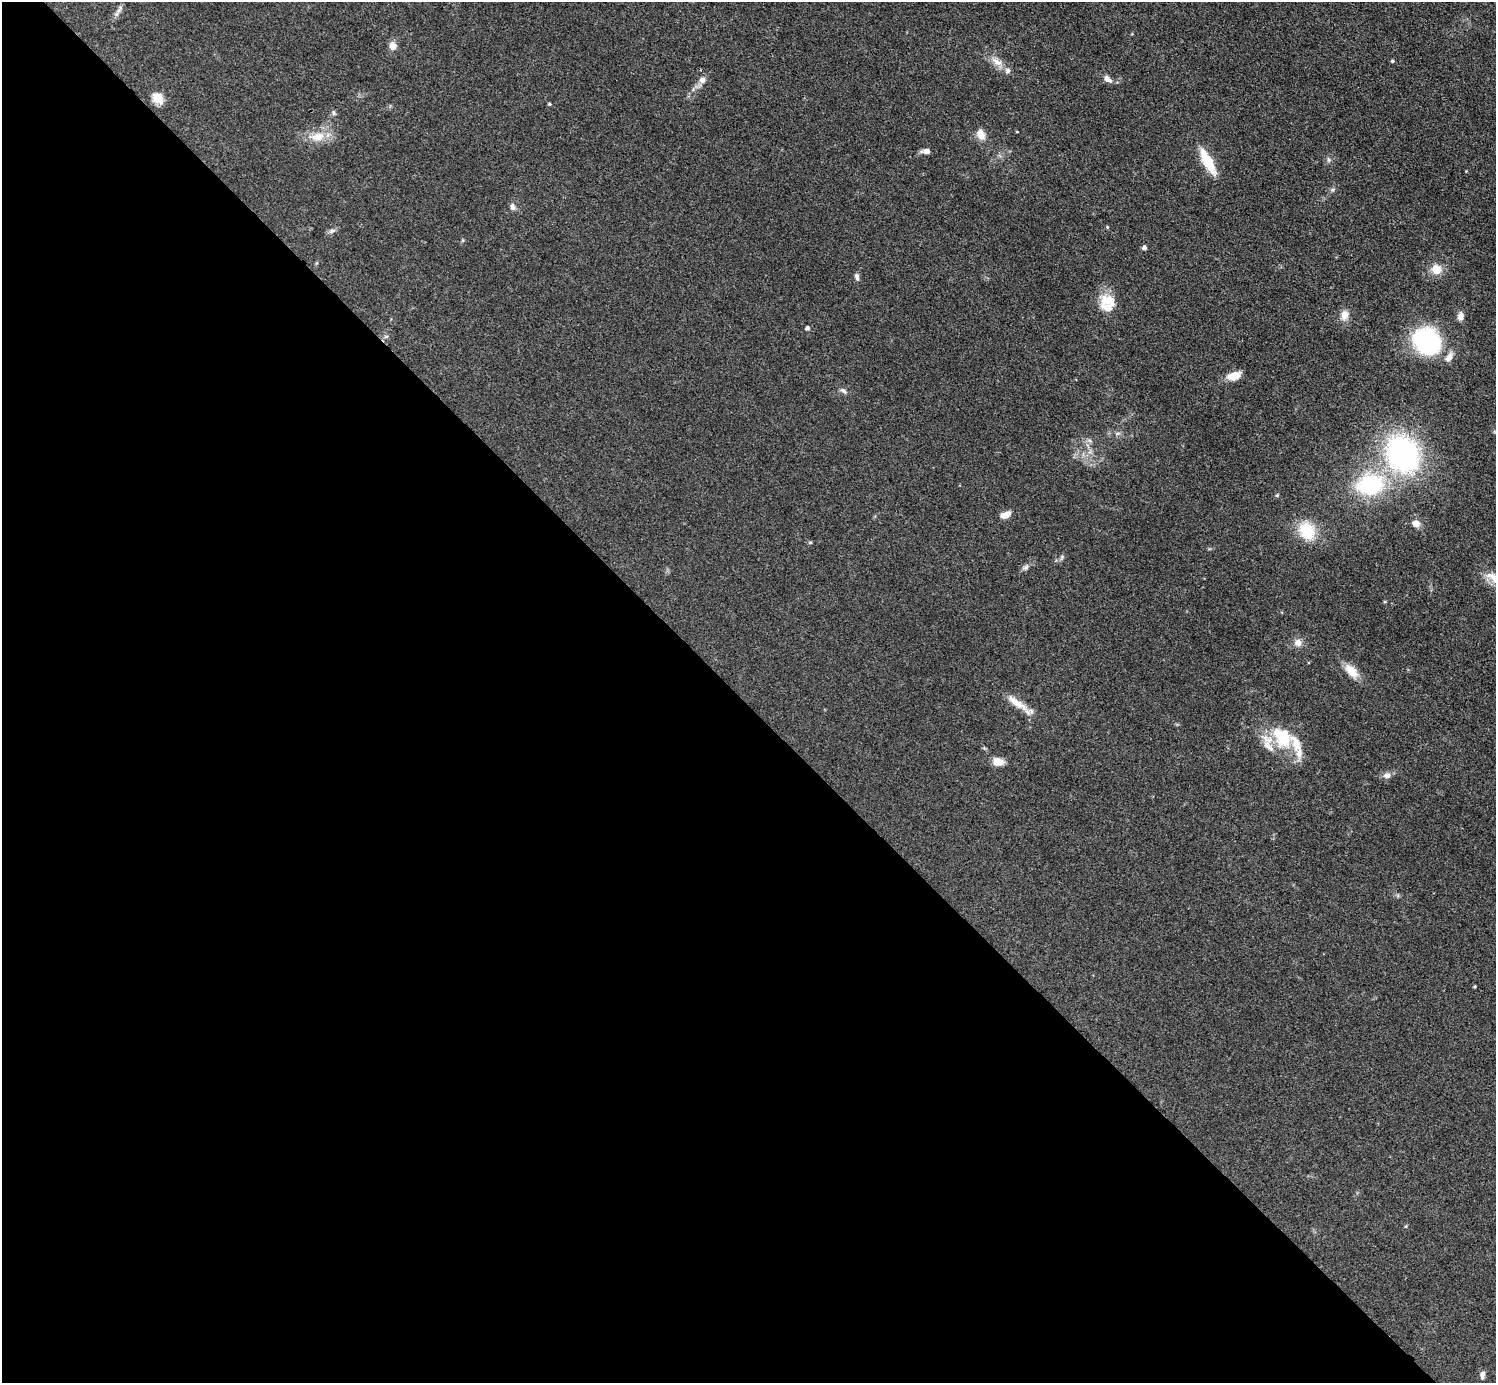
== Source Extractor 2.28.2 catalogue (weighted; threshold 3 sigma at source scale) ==
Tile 9 of 4 x 4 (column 1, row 3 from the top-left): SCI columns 4-1497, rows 1681-3061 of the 5982 x 5980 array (HDU 1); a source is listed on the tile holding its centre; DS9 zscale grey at full resolution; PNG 1498 x 1385 px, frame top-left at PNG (2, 2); no overlay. Shown black and unused: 49% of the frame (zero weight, under 3 of 4 exposures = <1% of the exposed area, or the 3 px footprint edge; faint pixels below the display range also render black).
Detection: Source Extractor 2.28.2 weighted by HDU 2 'WHT'; one run over the whole footprint, this tile lists its part. Background 0.077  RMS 0.0058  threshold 0.0259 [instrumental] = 3 sigma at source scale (4.5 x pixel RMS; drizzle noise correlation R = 1.50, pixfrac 1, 0.05/0.05 arcsec/px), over >= 5 px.
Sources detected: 54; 6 inside a brighter listed object's ellipse — not listed separately; the other 48 listed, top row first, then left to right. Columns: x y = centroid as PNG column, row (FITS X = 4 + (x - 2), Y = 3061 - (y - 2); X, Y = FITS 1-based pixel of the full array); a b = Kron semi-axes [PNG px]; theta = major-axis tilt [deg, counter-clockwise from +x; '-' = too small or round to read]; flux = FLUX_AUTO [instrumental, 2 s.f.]
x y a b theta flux
119 9 13 5 58 2.1
393 46 9 8 - 4.1
1392 61 4 4 - 0.82
997 62 18 8 -36 5.5
1108 79 12 7 -36 3.1
702 80 9 7 64 2.9
158 98 15 12 -46 6
549 104 4 3 - 0.67
333 113 7 4 -90 1
1017 132 4 2 - 0.38
981 134 15 10 -67 4.8
317 137 21 12 11 9.4
926 151 10 5 5 3.4
1329 160 7 5 -73 1.2
1208 161 30 10 -62 16
1333 189 6 4 20 0.91
512 207 9 6 -78 2
1107 227 4 4 - 0.59
332 231 9 5 28 1.7
1144 248 5 4 - 1.8
1436 269 12 11 - 6.9
857 276 9 6 -78 1.7
1107 302 22 19 -76 13
1344 315 13 9 77 4.8
1460 316 10 7 80 2.9
807 328 5 4 - 1.5
1427 341 27 21 -43 70
1234 376 13 9 17 7.9
843 390 10 5 -34 1.6
1117 433 8 4 0 1.2
1090 441 7 4 -20 1.1
1402 454 27 21 -61 150
1370 485 35 25 11 49
1277 495 5 4 - 0.71
1005 515 10 6 20 5.3
1416 523 9 7 -22 4.2
1307 531 24 19 -63 18
810 542 6 4 1 0.61
1026 567 9 5 27 1.6
1385 602 4 3 - 0.61
1298 642 11 10 - 3.5
1351 671 21 11 -46 7.4
1018 704 40 8 -37 8.9
1282 737 33 23 -55 25
998 761 12 8 -7 6
1387 776 9 8 - 2.7
1474 987 3 3 - 0.63
1482 1375 9 5 86 2.3